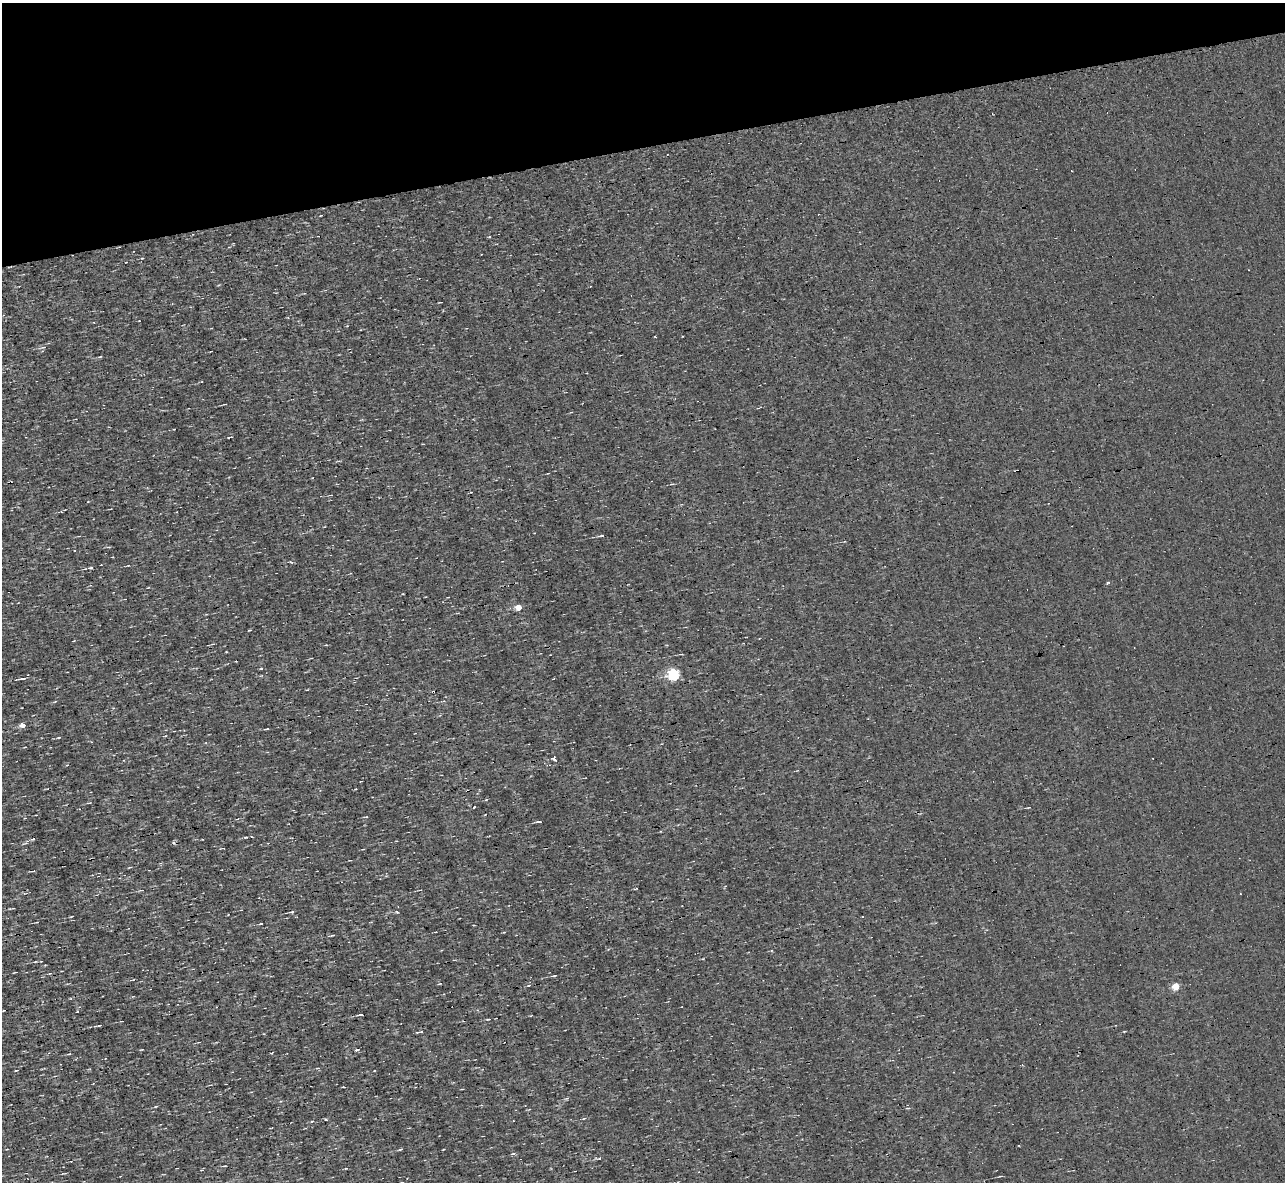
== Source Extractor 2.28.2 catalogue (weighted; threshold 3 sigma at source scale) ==
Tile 3 of 4 x 4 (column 3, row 1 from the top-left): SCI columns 2569-3851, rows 3686-4865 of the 5135 x 5132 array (HDU 1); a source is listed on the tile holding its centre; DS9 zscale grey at full resolution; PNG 1287 x 1184 px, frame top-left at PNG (2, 3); no overlay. Shown black and unused: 12% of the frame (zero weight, under 3 of 4 exposures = <1% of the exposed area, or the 3 px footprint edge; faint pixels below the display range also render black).
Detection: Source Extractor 2.28.2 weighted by HDU 2 'WHT'; one run over the whole footprint, this tile lists its part. Background 0.00167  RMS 0.043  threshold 0.195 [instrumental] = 3 sigma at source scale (4.5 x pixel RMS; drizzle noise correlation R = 1.50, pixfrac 1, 0.05/0.05 arcsec/px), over >= 5 px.
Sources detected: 44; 3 cosmic-ray / hot-pixel residue — not listed; the other 41 listed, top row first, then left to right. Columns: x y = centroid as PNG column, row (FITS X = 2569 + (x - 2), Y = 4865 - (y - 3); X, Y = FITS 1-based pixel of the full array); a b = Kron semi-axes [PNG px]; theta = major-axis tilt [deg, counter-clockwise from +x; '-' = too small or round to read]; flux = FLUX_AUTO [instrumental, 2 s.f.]
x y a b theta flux
490 237 3 3 - 4.9
43 347 7 5 15 9.6
100 357 5 3 - 3.5
174 429 3 2 - 3
231 437 5 2 - 5.2
601 535 7 3 10 6.8
90 568 6 3 4 6.1
1108 582 4 3 - 8.1
518 607 5 4 - 64
226 652 3 2 - 3
261 669 5 3 - 3.5
674 674 6 5 - 520
23 678 8 3 7 12
23 725 5 4 - 26
267 729 6 2 12 4.1
59 737 4 2 - 4.7
554 759 4 3 - 28
124 760 3 2 - 3
89 803 6 3 8 4.4
474 807 3 2 - 5.9
1029 807 4 2 - 3
485 814 2 2 - 3.9
246 837 5 3 - 3.9
33 839 5 3 - 5.2
420 890 5 2 - 3.6
292 912 5 4 - 5.6
260 924 4 2 - 3.1
332 935 5 3 - 4.3
554 976 7 3 7 5.5
1176 986 5 4 - 100
360 1015 6 2 6 6.3
488 1019 6 3 9 4.6
99 1026 11 2 9 7.5
142 1049 4 2 - 2.9
357 1050 3 3 - 11
16 1070 3 2 - 2.9
567 1098 6 4 19 5
156 1106 5 3 - 3.6
584 1118 5 3 - 3.7
400 1149 5 3 - 4.7
513 1154 7 3 9 5.6
Unlisted compact peaks at least as high as the median listed source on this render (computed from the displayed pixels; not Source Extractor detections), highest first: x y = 397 912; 599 1158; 142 258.